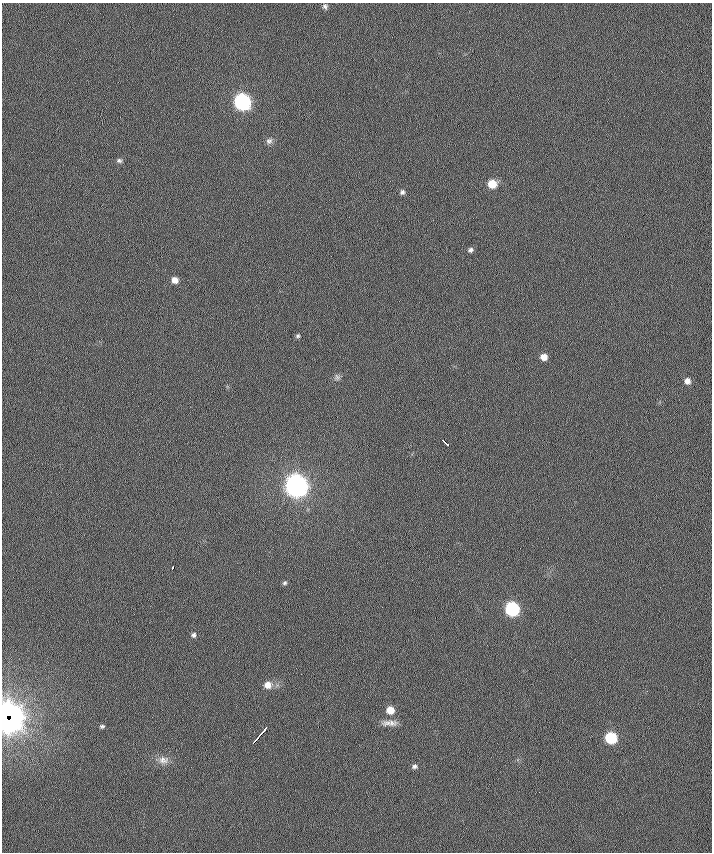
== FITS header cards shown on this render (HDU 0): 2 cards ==
NAXIS1  =                  710 /
NAXIS2  =                  850 /

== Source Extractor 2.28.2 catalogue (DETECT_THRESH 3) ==
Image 710 x 850 px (HDU 0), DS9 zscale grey, 1 PNG px = 1 image px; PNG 714 x 854 px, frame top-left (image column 1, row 850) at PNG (2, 3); no overlay
Background -1.06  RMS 7.2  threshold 21.7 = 3 sigma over >= 5 px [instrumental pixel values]
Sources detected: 31; all 31 listed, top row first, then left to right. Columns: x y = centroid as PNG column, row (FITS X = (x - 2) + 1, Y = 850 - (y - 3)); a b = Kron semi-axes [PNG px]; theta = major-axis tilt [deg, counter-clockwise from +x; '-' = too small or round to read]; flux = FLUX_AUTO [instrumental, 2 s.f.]
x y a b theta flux
325 6 8 7 - 1400
242 102 8 8 - 160000
269 141 9 8 - 2200
119 160 8 6 1 1500
492 184 8 7 - 12000
402 192 7 6 - 1400
470 250 8 6 23 1700
175 280 8 8 - 4200
298 336 6 5 - 1000
544 357 8 7 - 4600
337 377 9 8 - 1600
687 381 7 7 - 3100
445 442 8 3 -40 3000
296 486 9 8 - 500000
172 568 3 3 - 3200
285 583 6 6 - 1000
512 609 8 7 - 80000
193 635 7 7 - 1700
268 685 10 9 - 5500
390 710 8 8 - 7400
9 714 6 5 - 28000
6 718 13 7 -69 180000
11 718 12 6 64 170000
392 723 18 10 2 5000
102 726 6 5 - 980
262 732 5 3 - 2500
258 737 19 3 49 5500
611 738 7 7 - 35000
253 742 4 2 - 770
163 760 17 12 0 5700
414 766 8 6 14 1700